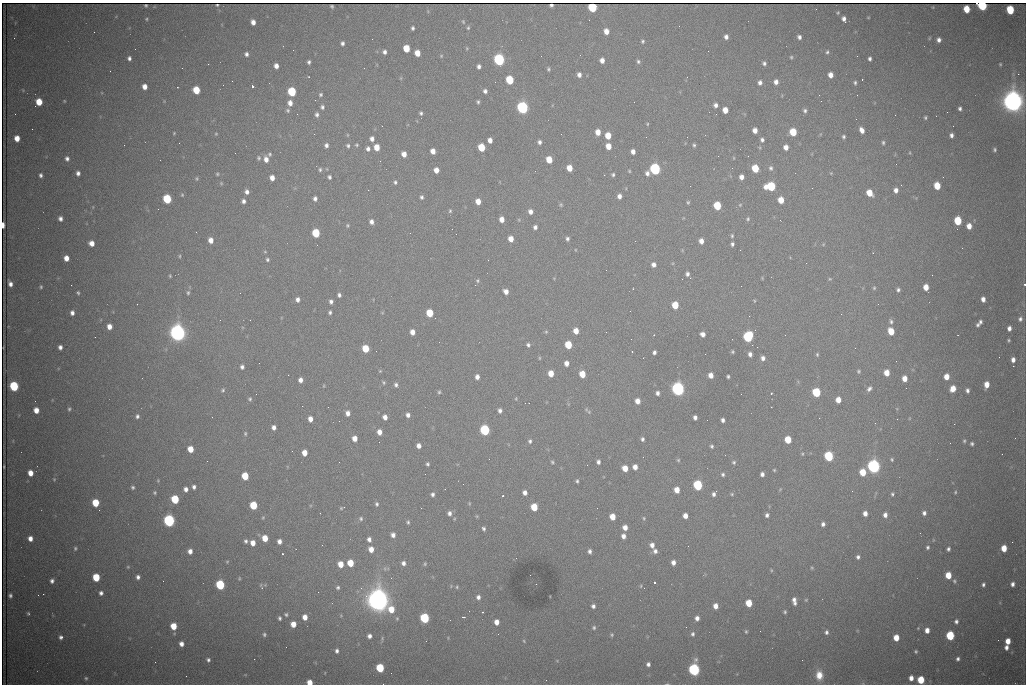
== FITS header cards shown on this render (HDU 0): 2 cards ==
NAXIS1  =                 1024 /fastest changing axis
NAXIS2  =                  682 /next to fastest changing axis

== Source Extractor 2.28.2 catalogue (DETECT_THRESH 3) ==
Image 1024 x 682 px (HDU 0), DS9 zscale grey, 1 PNG px = 1 image px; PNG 1028 x 686 px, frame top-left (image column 1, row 682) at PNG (2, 3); no overlay
Background 2300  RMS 29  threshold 87.9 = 3 sigma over >= 5 px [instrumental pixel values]
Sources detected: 496; all 496 listed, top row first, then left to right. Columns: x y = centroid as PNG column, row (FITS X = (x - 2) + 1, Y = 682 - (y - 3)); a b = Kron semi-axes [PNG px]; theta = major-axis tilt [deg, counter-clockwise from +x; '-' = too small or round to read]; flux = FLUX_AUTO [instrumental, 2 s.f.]
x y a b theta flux
217 5 3 2 - 1.7e+03
551 5 4 3 - 3.4e+03
982 5 5 5 - 2.8e+05
146 6 3 2 - 2.7e+03
332 6 4 3 - 2.8e+03
592 7 5 5 - 1.6e+05
816 9 2 2 - 1.1e+03
967 9 6 5 - 4.1e+04
1010 10 6 5 - 9.9e+04
838 13 4 4 - 2.2e+03
868 17 3 2 - 1.5e+03
146 19 4 3 - 2.1e+03
844 19 6 4 -70 9.1e+03
253 22 5 4 - 1.3e+04
463 22 5 4 - 2.3e+03
413 28 4 3 - 4.2e+03
468 28 5 4 - 2.7e+03
606 31 5 5 - 1.7e+04
94 32 2 2 - 1.1e+03
726 37 5 4 - 7.9e+03
799 37 4 4 - 6.6e+03
14 38 2 2 - 1.4e+03
372 39 2 2 - 8.8e+02
939 40 4 4 - 7.9e+03
643 41 4 4 - 3.3e+03
342 43 4 4 - 5.6e+03
406 48 5 5 - 5.0e+04
467 48 4 4 - 2.0e+03
293 50 2 2 - 7.8e+02
384 52 5 4 - 6.6e+03
827 52 5 5 - 3.5e+03
417 53 5 5 - 2.6e+04
246 54 5 4 - 5.9e+03
441 56 4 4 - 2.1e+03
857 56 2 2 - 2.5e+03
791 57 4 4 - 2.5e+03
129 58 4 4 - 6.1e+03
870 59 4 3 - 4.8e+03
499 60 6 5 - 4.5e+05
602 60 5 4 - 1.3e+04
638 61 5 4 - 4.0e+03
309 62 4 3 - 4.3e+03
764 63 4 4 - 4.6e+03
208 64 2 2 - 3.1e+03
1000 64 4 3 - 2.1e+03
276 66 5 4 - 1.2e+04
479 66 4 4 - 6.3e+03
548 69 4 3 - 3.0e+03
110 71 2 2 - 8.3e+02
1018 74 2 2 - 1.5e+04
579 75 5 4 - 8.9e+03
830 75 5 4 - 1.6e+04
687 77 3 2 - 1.1e+03
401 78 5 3 - 1.7e+03
862 79 3 2 - 3.9e+03
510 80 6 5 - 1.0e+05
495 82 2 2 - 8.5e+02
760 82 5 4 - 6.9e+03
776 82 5 4 - 9.8e+03
855 83 5 4 - 3.6e+03
252 86 3 3 - 1.0e+05
144 87 5 4 - 1.6e+04
196 90 6 5 - 6.3e+04
485 91 4 4 - 5.9e+03
292 92 6 5 - 1.4e+05
320 94 5 4 - 3.6e+03
315 100 2 2 - 1.1e+03
64 101 3 2 - 1.6e+03
164 101 4 4 - 1.6e+03
39 102 5 5 - 4.3e+04
478 102 4 3 - 3.3e+03
634 102 2 2 - 7.3e+02
1013 102 9 8 - 2.3e+06
290 103 6 5 - 1.3e+04
716 105 5 5 - 7.7e+03
322 107 6 5 - 5.0e+03
522 108 6 5 - 5.6e+05
960 109 4 3 - 4.8e+03
288 110 5 5 - 3.6e+03
725 110 5 4 - 2.4e+04
805 111 6 5 - 4.9e+03
947 112 2 2 - 3.2e+03
421 113 4 4 - 3.8e+03
15 114 2 2 - 1.0e+03
297 114 3 2 - 2.6e+03
317 115 6 5 - 5.7e+03
925 117 4 3 - 3.1e+03
647 124 4 4 - 2.0e+03
382 126 3 2 - 1.7e+03
755 130 5 4 - 1.4e+04
862 130 6 4 -60 1.2e+04
598 132 5 4 - 2.0e+04
793 132 5 5 - 6.3e+04
174 133 4 4 - 1.9e+03
216 134 4 4 - 2.1e+03
347 135 5 3 - 1.8e+03
951 135 5 4 - 6.8e+03
608 136 5 5 - 3.6e+04
844 137 4 3 - 3.5e+03
17 138 5 5 - 2.2e+04
372 139 5 5 - 9.9e+03
490 140 5 4 - 1.3e+04
762 140 5 4 - 5.5e+03
539 142 5 4 - 6.1e+03
883 142 5 4 - 3.3e+03
179 143 2 2 - 4.1e+03
124 145 2 2 - 1.9e+03
326 145 6 5 - 6.5e+03
357 145 5 5 - 3.1e+03
694 145 4 4 - 3.3e+03
348 146 6 5 - 4.6e+03
608 146 5 5 - 2.5e+04
377 147 5 5 - 2.8e+04
481 147 5 5 - 6.5e+04
786 147 5 4 - 1.4e+04
368 149 7 5 -84 7.6e+03
995 150 4 3 - 3.2e+03
433 151 5 4 - 1.5e+04
633 152 5 4 - 1.0e+04
235 153 2 2 - 1.3e+03
910 153 5 3 - 1.8e+03
270 154 5 5 - 3.1e+03
404 154 5 4 - 1.6e+04
259 158 6 5 - 3.6e+03
734 158 5 3 - 1.8e+03
67 159 6 5 - 6.5e+03
266 159 7 5 -77 1.3e+04
549 160 5 5 - 3.8e+04
896 164 2 2 - 1.3e+03
569 168 5 5 - 2.8e+04
732 168 3 3 - 1.1e+03
755 168 5 5 - 7.1e+04
771 168 7 6 - 5.5e+03
327 169 5 3 - 1.5e+03
655 169 6 5 - 3.8e+05
320 170 6 5 - 3.8e+03
436 170 5 4 - 1.6e+04
629 171 4 3 - 2.1e+03
78 173 5 4 - 7.3e+03
647 173 5 5 - 7.7e+03
831 173 5 4 - 1.8e+03
217 174 5 4 - 2.5e+03
41 175 4 4 - 5.1e+03
604 175 2 2 - 1.3e+03
613 175 4 4 - 3.6e+03
329 177 4 4 - 4.5e+03
741 177 5 4 - 1.2e+04
272 178 5 4 - 1.5e+04
197 179 5 5 - 3.0e+03
395 182 5 4 - 4.0e+03
221 183 5 4 - 2.2e+03
901 185 3 2 - 1.8e+03
771 186 7 6 - 1.4e+05
937 186 6 5 - 5.0e+04
812 188 2 2 - 2.9e+03
368 190 2 2 - 8.4e+03
896 190 5 4 - 1.0e+04
247 192 5 4 - 7.8e+03
869 193 6 5 - 3.7e+04
182 195 6 5 - 2.7e+03
619 196 5 4 - 9.6e+03
422 197 5 4 - 4.6e+03
315 198 5 4 - 6.7e+03
167 199 6 5 - 1.3e+05
781 200 5 5 - 3.0e+04
243 201 4 4 - 6.4e+03
478 201 5 4 - 2.2e+04
688 202 4 4 - 2.8e+03
561 205 6 5 - 3.1e+03
740 205 6 5 - 2.9e+03
717 206 6 5 - 8.4e+04
450 211 5 4 - 3.0e+03
530 212 5 5 - 1.1e+04
60 218 5 4 - 7.8e+03
502 219 5 4 - 1.6e+04
748 219 6 5 - 3.6e+03
519 220 5 3 - 1.9e+03
780 220 3 2 - 2.2e+03
958 221 6 5 - 8.6e+04
371 222 6 5 - 9.0e+03
3 225 5 3 - 1.7e+04
347 225 5 5 - 2.9e+03
969 226 5 5 - 1.8e+04
535 227 4 4 - 6.4e+03
196 232 2 2 - 8.5e+02
316 233 6 5 - 9.4e+04
410 233 2 2 - 8.4e+02
732 236 6 5 - 3.4e+03
511 239 5 4 - 2.0e+04
567 239 5 4 - 4.7e+03
211 240 5 5 - 1.6e+04
701 241 5 4 - 1.4e+04
92 243 5 5 - 1.6e+04
732 244 4 4 - 4.8e+03
682 250 6 3 -72 1.9e+03
740 250 2 2 - 1.1e+03
265 252 5 3 - 1.9e+03
873 253 2 2 - 1.1e+03
180 256 5 3 - 2.2e+03
66 258 5 4 - 1.7e+04
267 260 5 4 - 3.5e+03
488 260 3 2 - 2.1e+03
806 263 2 2 - 1.1e+03
653 265 5 4 - 9.4e+03
606 270 2 2 - 1.2e+03
687 274 5 4 - 6.1e+03
932 275 2 2 - 1.3e+03
170 276 4 3 - 2.2e+03
762 278 5 3 - 1.7e+03
830 279 5 4 - 2.2e+03
477 281 5 5 - 3.2e+03
10 284 6 4 -68 9.2e+03
1024 284 3 2 - 3.6e+03
71 285 2 2 - 7.0e+03
41 287 4 4 - 2.9e+03
926 287 5 4 - 2.4e+04
874 288 5 4 - 2.8e+03
633 289 2 2 - 1.2e+03
898 290 5 4 - 4.6e+03
506 291 5 4 - 1.2e+04
78 293 4 3 - 3.0e+03
188 293 6 4 87 3.5e+03
339 295 5 4 - 5.1e+03
297 299 5 5 - 8.1e+03
983 299 5 4 - 1.1e+04
754 301 5 4 - 2.1e+03
331 302 5 4 - 6.3e+03
137 304 2 2 - 8.8e+02
878 304 2 2 - 1.2e+03
675 305 5 5 - 5.4e+04
330 312 4 3 - 4.1e+03
72 313 5 4 - 8.0e+03
430 313 5 5 - 5.9e+04
841 314 2 2 - 2.6e+03
1020 319 7 6 - 6.3e+03
220 320 2 2 - 8.7e+02
891 321 6 5 - 4.7e+03
980 322 4 4 - 4.8e+03
978 325 4 4 - 4.0e+03
109 327 5 4 - 1.6e+04
1009 328 5 4 - 9.0e+03
576 331 5 4 - 2.3e+04
891 331 6 5 - 4.2e+04
412 332 5 4 - 1.6e+04
546 332 5 5 - 2.4e+03
177 333 7 7 - 1.4e+06
703 334 5 4 - 1.1e+04
95 337 2 2 - 9.8e+02
748 337 6 5 - 2.3e+05
1009 340 3 3 - 2.6e+03
528 345 5 5 - 4.5e+03
568 345 5 5 - 6.8e+04
752 345 2 2 - 4.4e+03
60 347 4 4 - 7.6e+03
365 349 5 5 - 5.5e+04
632 351 3 2 - 1.8e+03
654 352 4 4 - 5.7e+03
732 352 4 3 - 2.7e+03
750 354 5 4 - 8.0e+03
817 354 5 4 - 2.9e+03
539 358 5 3 - 2.0e+03
763 358 6 5 - 8.8e+03
1013 360 5 4 - 1.2e+04
259 363 3 2 - 1.7e+03
566 363 5 4 - 1.2e+04
1013 366 2 2 - 2.0e+04
242 367 5 5 - 6.0e+03
380 371 5 4 - 2.1e+03
858 371 4 4 - 2.8e+03
551 373 5 4 - 2.7e+04
887 373 5 5 - 2.6e+04
582 374 5 5 - 4.2e+04
288 375 3 2 - 1.6e+03
711 375 5 4 - 1.6e+04
728 376 4 3 - 3.3e+03
477 377 5 4 - 1.0e+04
946 377 5 4 - 2.2e+04
905 378 5 4 - 2.0e+04
300 380 5 4 - 1.0e+04
384 382 6 5 - 3.2e+03
396 385 6 5 - 5.3e+03
987 385 6 4 82 2.2e+04
14 386 6 5 - 1.6e+05
324 386 5 3 - 1.7e+03
678 389 6 6 - 7.9e+05
869 389 7 5 46 5.9e+03
953 389 6 5 - 2.5e+04
223 390 6 5 - 3.5e+03
967 390 5 3 - 6.0e+03
439 392 4 4 - 3.1e+03
816 392 6 5 - 1.2e+05
657 393 4 4 - 6.9e+03
771 393 3 2 - 1.5e+03
256 394 3 2 - 1.6e+03
741 394 2 2 - 8.4e+02
250 399 5 5 - 3.5e+03
516 399 5 4 - 2.0e+03
838 400 5 5 - 1.9e+04
35 401 3 2 - 1.6e+03
637 401 5 5 - 1.6e+04
69 409 5 4 - 3.2e+03
36 410 5 5 - 1.9e+04
500 410 4 4 - 6.3e+03
588 411 11 4 -39 3.6e+03
348 413 5 5 - 1.1e+04
408 415 5 5 - 8.0e+03
137 416 6 5 - 5.4e+03
212 417 2 2 - 7.6e+02
385 417 5 4 - 1.2e+04
695 417 5 4 - 7.0e+03
310 419 5 4 - 1.5e+04
897 419 2 2 - 1.2e+03
723 420 4 4 - 6.7e+03
339 421 2 2 - 1.2e+03
875 423 3 2 - 1.9e+03
954 424 2 2 - 9.6e+03
274 427 5 4 - 8.8e+03
485 430 6 5 - 2.5e+05
379 432 5 4 - 1.6e+04
245 433 6 4 -77 3.2e+03
355 438 5 4 - 1.7e+04
642 439 5 4 - 4.9e+03
788 440 5 5 - 5.1e+04
530 441 6 5 - 4.5e+03
964 441 4 3 - 2.7e+03
972 444 3 3 - 3.6e+03
419 446 5 4 - 1.1e+04
712 446 5 4 - 3.8e+03
190 449 5 5 - 3.0e+04
304 453 5 4 - 2.2e+04
802 454 4 4 - 2.1e+03
829 456 6 5 - 1.8e+05
892 459 4 4 - 2.8e+03
678 460 5 5 - 2.7e+03
552 462 5 4 - 3.0e+03
598 462 4 4 - 6.4e+03
734 462 5 5 - 3.9e+03
427 464 4 4 - 3.6e+03
587 465 2 2 - 5.8e+03
874 466 6 6 - 7.8e+05
4 467 3 2 - 2.0e+03
635 467 5 4 - 1.4e+04
625 468 5 5 - 2.6e+04
774 470 3 3 - 2.1e+03
863 472 6 5 - 4.4e+04
30 473 5 4 - 2.0e+04
723 474 5 5 - 4.1e+03
762 474 4 4 - 6.9e+03
245 476 5 5 - 5.8e+04
54 479 5 4 - 2.1e+03
158 481 4 4 - 1.9e+03
577 481 4 3 - 3.1e+03
463 484 2 2 - 1.2e+03
698 485 6 5 - 2.0e+05
133 487 5 4 - 3.7e+03
194 487 4 4 - 6.1e+03
186 489 4 4 - 8.4e+03
780 489 5 3 - 1.8e+03
677 490 5 4 - 2.4e+04
716 491 3 2 - 2.6e+03
852 491 3 3 - 1.9e+03
955 492 4 3 - 2.0e+03
155 493 4 4 - 2.8e+03
525 493 5 4 - 1.0e+04
432 494 5 4 - 5.2e+03
714 494 5 4 - 6.1e+03
732 494 5 4 - 2.7e+03
892 494 6 4 82 3.8e+03
503 496 3 3 - 4.1e+03
175 499 6 5 - 9.9e+04
95 503 5 5 - 5.6e+04
469 503 5 4 - 1.9e+03
377 504 6 5 - 4.2e+03
253 505 5 5 - 7.7e+04
343 507 5 3 - 6.0e+03
534 507 5 5 - 5.4e+04
449 513 6 5 - 7.3e+03
865 513 6 5 - 1.3e+04
924 513 5 4 - 6.5e+03
767 515 4 4 - 5.5e+03
885 515 7 5 -88 1.1e+04
477 516 4 4 - 1.9e+03
685 516 5 4 - 1.4e+04
612 517 5 5 - 2.8e+04
263 518 5 4 - 2.4e+03
644 518 5 4 - 2.3e+03
361 519 6 5 - 4.0e+03
169 521 6 5 - 5.0e+05
408 522 5 4 - 3.2e+03
823 524 5 4 - 6.6e+03
625 527 5 4 - 1.5e+04
484 529 4 4 - 4.2e+03
393 535 5 4 - 9.5e+03
623 536 5 4 - 9.9e+03
30 538 5 5 - 1.3e+04
265 538 5 5 - 3.1e+04
369 539 5 4 - 7.9e+03
246 541 5 4 - 4.7e+03
279 541 5 4 - 1.0e+04
253 543 5 5 - 1.6e+04
652 545 5 5 - 1.1e+04
927 547 6 5 - 4.2e+03
75 548 5 4 - 2.9e+03
1004 548 5 4 - 3.3e+04
371 549 5 5 - 1.8e+04
948 549 4 4 - 4.7e+03
190 551 5 5 - 1.2e+04
590 551 4 4 - 5.8e+03
655 551 6 5 - 6.9e+03
282 554 3 2 - 3.1e+03
858 557 5 5 - 6.0e+03
227 562 4 4 - 2.4e+03
673 562 5 4 - 1.0e+04
350 563 5 5 - 4.3e+04
403 563 5 5 - 7.7e+03
340 564 5 5 - 2.6e+04
425 564 5 4 - 2.3e+03
128 567 5 4 - 2.1e+03
812 568 5 4 - 2.4e+03
385 569 6 4 -72 2.9e+03
771 570 5 3 - 2.0e+03
948 575 5 5 - 3.9e+04
96 577 6 5 - 6.6e+04
138 577 5 4 - 7.2e+03
239 578 6 4 71 2.6e+03
52 581 5 4 - 6.2e+03
954 581 7 5 -78 4.0e+03
654 583 3 3 - 1.0e+05
536 584 2 2 - 9.4e+02
983 584 4 3 - 4.6e+03
1012 584 4 4 - 7.1e+03
220 585 6 5 - 1.7e+05
265 585 5 4 - 2.1e+03
261 586 10 3 -70 3.0e+03
641 586 5 3 - 2.1e+03
338 587 4 4 - 3.5e+03
457 587 5 4 - 2.3e+03
644 588 2 2 - 1.0e+03
101 593 5 4 - 6.3e+03
43 594 2 2 - 9.8e+03
10 595 4 4 - 4.5e+03
478 597 5 5 - 7.3e+03
378 600 10 9 - 2.6e+06
806 600 5 4 - 2.2e+03
794 601 8 4 -80 1.0e+04
749 603 5 5 - 4.3e+04
593 606 4 4 - 6.2e+03
716 606 5 4 - 1.4e+04
391 609 6 5 - 3.1e+04
482 612 3 2 - 1.3e+03
785 612 3 3 - 2.9e+03
28 613 3 3 - 2.4e+03
286 615 4 4 - 3.2e+03
305 617 5 4 - 1.6e+04
463 617 3 3 - 2.2e+03
280 618 4 3 - 3.9e+03
425 618 6 5 - 1.9e+05
697 618 4 4 - 9.6e+03
956 621 6 5 - 5.6e+03
497 622 5 4 - 1.6e+04
293 624 5 5 - 2.1e+04
174 626 5 5 - 3.7e+04
686 627 2 2 - 1.0e+03
594 628 5 5 - 3.6e+03
927 630 5 4 - 1.4e+04
746 631 5 4 - 2.7e+03
826 632 5 5 - 5.3e+03
264 634 5 5 - 3.9e+03
693 634 6 5 - 4.5e+03
612 635 4 4 - 2.7e+03
369 636 4 4 - 7.9e+03
950 636 6 5 - 1.3e+05
61 637 5 5 - 6.1e+03
448 638 5 3 - 1.6e+03
896 638 5 5 - 2.8e+04
998 640 2 2 - 1.2e+03
524 641 5 3 - 2.1e+03
1008 641 5 4 - 2.2e+04
181 644 5 4 - 1.1e+04
1006 647 6 5 - 8.4e+03
337 651 5 4 - 5.7e+03
916 651 4 4 - 2.8e+03
254 659 2 2 - 5.6e+03
958 659 4 3 - 4.8e+03
208 660 5 4 - 4.6e+03
557 661 5 3 - 1.7e+03
155 662 2 2 - 7.7e+02
648 664 4 4 - 6.1e+03
380 668 6 5 - 1.0e+05
694 670 6 5 - 5.1e+05
819 675 11 8 -84 2.6e+04
86 678 5 5 - 3.4e+03
911 678 5 4 - 1.3e+04
921 680 5 5 - 6.0e+04
310 682 5 4 - 2.3e+04
667 684 5 3 - 1.7e+03
At the frame edge (FLAGS 8, measured only in part): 7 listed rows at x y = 982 5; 592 7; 3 225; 1024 284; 921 680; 310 682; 667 684